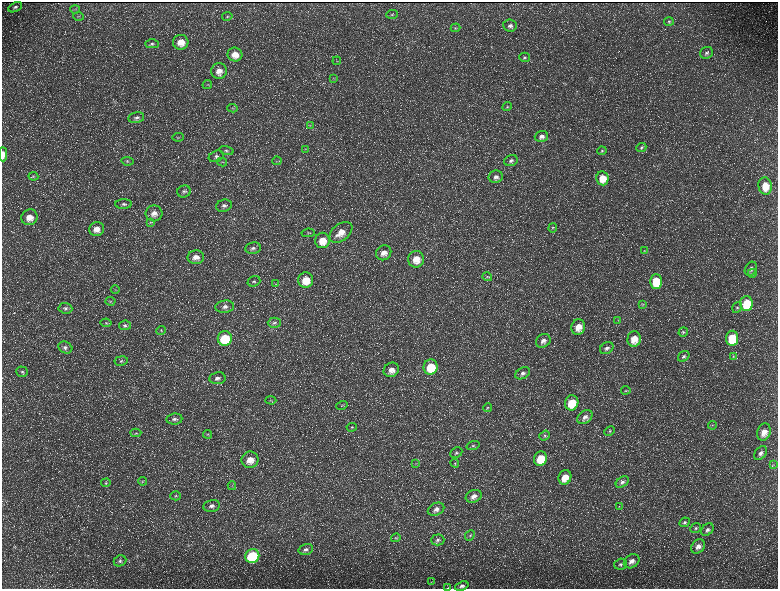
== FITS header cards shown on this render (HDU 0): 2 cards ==
NAXIS1  =                 1552 / length of data axis 1
NAXIS2  =                 1173 / length of data axis 2

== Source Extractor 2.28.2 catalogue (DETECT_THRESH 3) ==
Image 1552 x 1173 px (HDU 0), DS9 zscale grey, zoomed out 1/2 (1 PNG px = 2 x 2 image px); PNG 780 x 591 px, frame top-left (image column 1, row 1173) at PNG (2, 2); each listed source drawn as its Kron ellipse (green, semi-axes under 4 px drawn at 4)
Background 223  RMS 10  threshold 30.2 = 3 sigma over >= 5 px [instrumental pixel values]
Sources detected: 167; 32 cannot appear on this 1/2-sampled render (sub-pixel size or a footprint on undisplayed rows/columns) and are neither listed nor drawn; the other 135 listed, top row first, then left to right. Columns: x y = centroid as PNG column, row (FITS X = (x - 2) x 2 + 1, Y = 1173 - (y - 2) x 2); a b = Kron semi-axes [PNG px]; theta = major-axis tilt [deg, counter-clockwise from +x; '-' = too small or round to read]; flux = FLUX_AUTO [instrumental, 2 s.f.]
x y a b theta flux
15 7 7 4 27 5200
75 9 5 2 - 1800
392 14 6 3 6 2500
78 16 5 3 - 2000
227 16 5 4 - 2800
669 21 5 4 - 2700
510 26 7 6 - 6700
455 28 5 3 - 2400
181 42 7 7 - 25000
152 44 6 4 0 4500
706 53 6 6 - 5800
235 54 7 7 - 23000
525 57 5 4 - 3600
337 61 4 2 - 1400
219 71 8 7 - 17000
334 79 4 2 - 1400
207 84 5 3 - 2200
507 107 5 4 - 2700
232 108 5 3 - 2300
136 117 8 5 12 6900
310 125 4 3 - 1800
541 136 7 5 18 10000
178 137 6 4 9 2900
641 147 5 4 - 3000
305 149 4 3 - 1700
226 151 7 4 -14 4600
602 151 4 4 - 2400
3 154 7 3 -88 18000
216 156 8 5 21 6600
511 160 7 5 20 6000
127 161 6 4 -7 3100
277 161 4 2 - 1500
222 162 5 3 - 2700
33 176 5 4 - 2700
496 177 7 6 - 9100
602 178 7 6 - 32000
765 186 8 6 -83 39000
184 191 7 6 - 5700
124 204 8 4 1 5400
224 206 8 6 17 7700
154 213 8 8 - 15000
29 217 8 7 - 23000
151 223 4 4 - 2100
553 228 5 4 - 2600
97 229 7 7 - 19000
341 232 13 8 38 27000
308 233 7 3 9 2800
322 240 7 7 - 33000
253 248 8 6 9 7400
644 251 4 3 - 1600
384 253 8 7 - 18000
196 257 8 7 - 17000
416 259 8 8 - 32000
751 269 7 5 60 8300
752 273 4 4 - 3300
487 277 5 4 - 3000
306 280 8 7 - 43000
254 281 6 5 - 4700
656 281 7 6 - 65000
276 284 3 2 - 1500
115 289 4 3 - 2000
111 301 5 4 - 2800
643 304 4 3 - 1700
746 304 7 6 - 90000
225 307 9 6 6 10000
737 307 6 4 56 4100
65 308 7 5 -5 5100
618 320 4 3 - 1400
106 323 5 4 - 2700
274 323 6 5 - 5400
125 325 6 4 8 5200
578 327 8 6 78 24000
161 331 5 3 - 2200
683 332 5 4 - 3300
225 338 7 7 - 92000
732 338 7 6 - 75000
634 339 8 6 82 32000
543 341 8 6 37 11000
65 347 7 5 -25 6500
607 348 7 5 32 7600
684 356 6 5 - 4700
733 356 4 3 - 1400
121 361 7 4 8 4300
431 367 7 7 - 64000
391 370 8 7 - 16000
22 372 6 5 - 4300
523 373 8 5 31 7800
217 378 8 6 8 9600
626 390 5 4 - 2300
271 400 5 2 - 1700
572 403 7 6 - 53000
342 406 5 4 - 3100
487 408 4 3 - 2400
585 417 8 6 38 11000
174 419 8 5 7 7000
712 425 4 3 - 2000
352 427 5 3 - 2500
609 431 6 4 26 3100
764 432 9 6 71 23000
136 433 5 4 - 2700
208 434 4 4 - 2500
545 436 5 4 - 3900
473 446 6 4 16 3900
456 453 6 5 - 4500
761 453 8 5 52 8900
540 459 7 6 - 53000
250 460 8 8 - 26000
455 463 4 3 - 2200
416 464 4 2 - 1500
773 465 4 3 - 2000
565 477 7 6 - 32000
142 481 4 3 - 2000
622 482 7 5 34 6500
106 483 5 4 - 2500
232 486 4 2 - 1300
176 496 5 4 - 3300
474 496 8 6 20 14000
211 506 8 5 11 8300
619 507 3 3 - 1200
436 509 8 6 26 11000
684 522 5 4 - 3900
696 528 6 4 39 4300
707 530 7 5 43 7200
470 535 5 4 - 3600
396 538 5 4 - 2300
438 540 7 5 2 6200
698 546 8 6 47 12000
306 549 7 5 17 6800
252 556 7 6 - 160000
120 561 6 5 - 5200
632 561 8 6 34 14000
620 564 6 5 - 4300
431 582 4 2 - 1300
462 586 7 4 19 6300
447 588 4 2 - 1000
At the frame edge (FLAGS 8, measured only in part): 3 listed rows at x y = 3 154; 462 586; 447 588
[32 sub-pixel or undisplayed-footprint detections neither listed nor drawn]